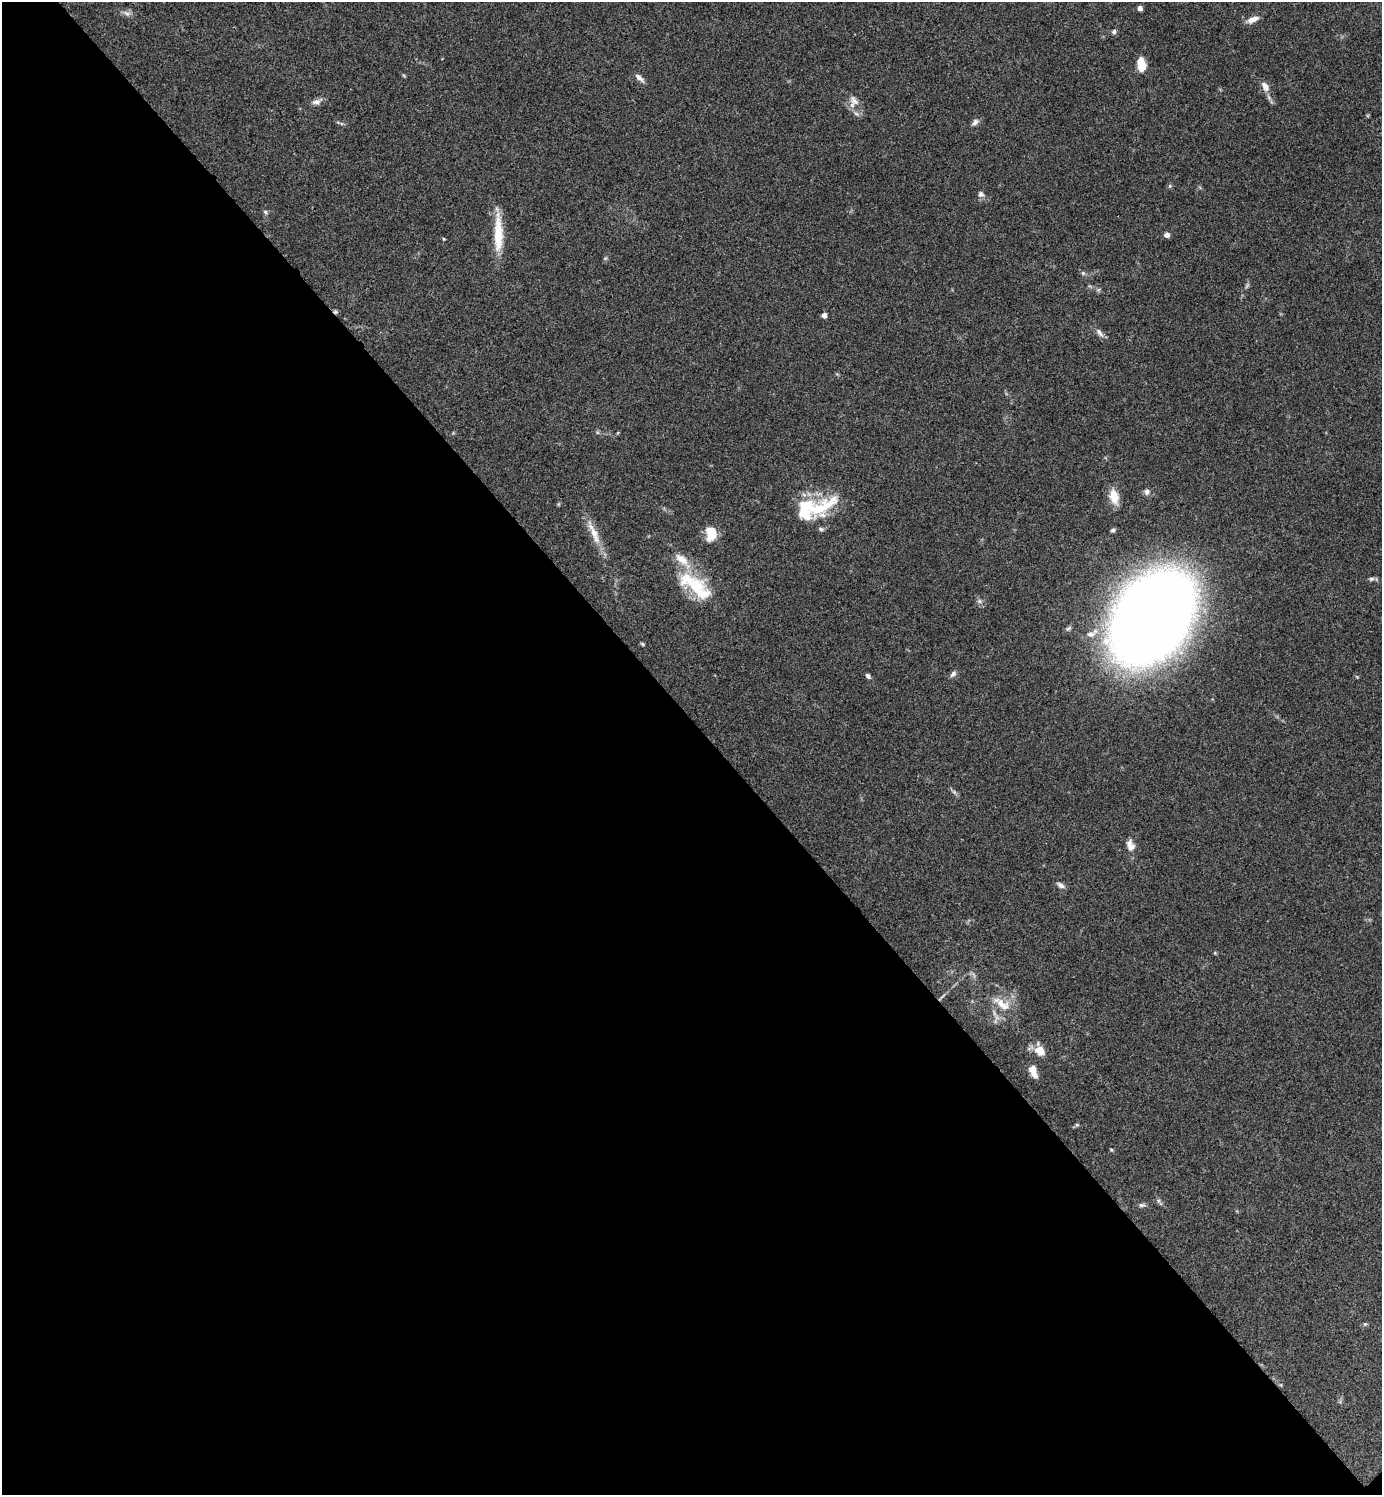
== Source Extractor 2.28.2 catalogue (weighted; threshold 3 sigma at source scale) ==
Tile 14 of 4 x 4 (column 2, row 4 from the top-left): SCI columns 1540-2919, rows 6-1498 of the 5980 x 5981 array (HDU 1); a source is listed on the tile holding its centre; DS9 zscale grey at full resolution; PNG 1384 x 1497 px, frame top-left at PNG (2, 2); no overlay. Shown black and unused: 52% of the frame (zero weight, under 3 of 4 exposures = <1% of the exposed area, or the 3 px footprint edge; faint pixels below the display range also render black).
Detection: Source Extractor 2.28.2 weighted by HDU 2 'WHT'; one run over the whole footprint, this tile lists its part. Background 0.115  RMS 0.0066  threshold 0.0295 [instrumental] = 3 sigma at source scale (4.5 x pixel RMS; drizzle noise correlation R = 1.50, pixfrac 1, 0.05/0.05 arcsec/px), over >= 5 px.
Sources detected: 54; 1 too faint to see at this stretch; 1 inside a brighter object's white glare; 1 cosmic-ray / hot-pixel residue — not listed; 6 inside a brighter listed object's ellipse — not listed separately; the other 45 listed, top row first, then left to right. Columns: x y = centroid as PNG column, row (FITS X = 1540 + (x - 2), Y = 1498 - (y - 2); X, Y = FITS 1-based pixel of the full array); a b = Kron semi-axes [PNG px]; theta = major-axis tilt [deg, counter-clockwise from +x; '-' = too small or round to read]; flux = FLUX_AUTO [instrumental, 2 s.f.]
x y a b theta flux
1140 8 4 4 - 3.5
127 13 11 7 -30 2.7
1253 19 15 7 23 5.3
1114 32 6 5 - 1.6
1142 66 11 9 -77 9.1
639 78 14 5 -44 3
1265 86 15 8 -63 4.4
854 100 16 10 -51 5.4
316 102 14 7 17 3.3
975 122 11 7 44 2.4
1170 186 6 5 - 0.99
981 194 8 8 - 2.2
265 212 6 5 - 1.2
498 233 48 10 -89 20
1167 235 6 5 - 2.8
444 239 4 3 - 0.67
1083 273 6 5 - 1.3
824 315 5 5 - 2.5
1099 332 14 6 -54 3.1
1147 492 8 7 - 2.3
1114 497 19 10 -74 9.4
819 508 33 24 44 29
1113 530 6 5 - 1.4
711 533 16 11 89 13
594 534 38 8 -66 11
682 560 31 12 -43 13
1371 579 8 5 17 1.5
696 586 28 24 -19 26
979 601 6 6 - 1.6
1152 617 60 41 55 1800
1090 634 12 8 2 4.4
642 644 5 4 - 0.88
953 674 10 6 46 2.1
868 676 8 5 -46 1.6
954 792 8 4 -45 1.5
1130 845 15 10 -71 5.1
1061 885 11 6 -33 2.5
1215 953 5 4 - 0.7
1002 1004 28 11 -34 11
1040 1051 15 11 -36 8.6
1033 1071 16 8 -69 6.9
1077 1125 6 5 - 0.99
1111 1150 5 4 - 0.78
1142 1205 9 5 6 1.6
1365 1324 5 5 - 0.84